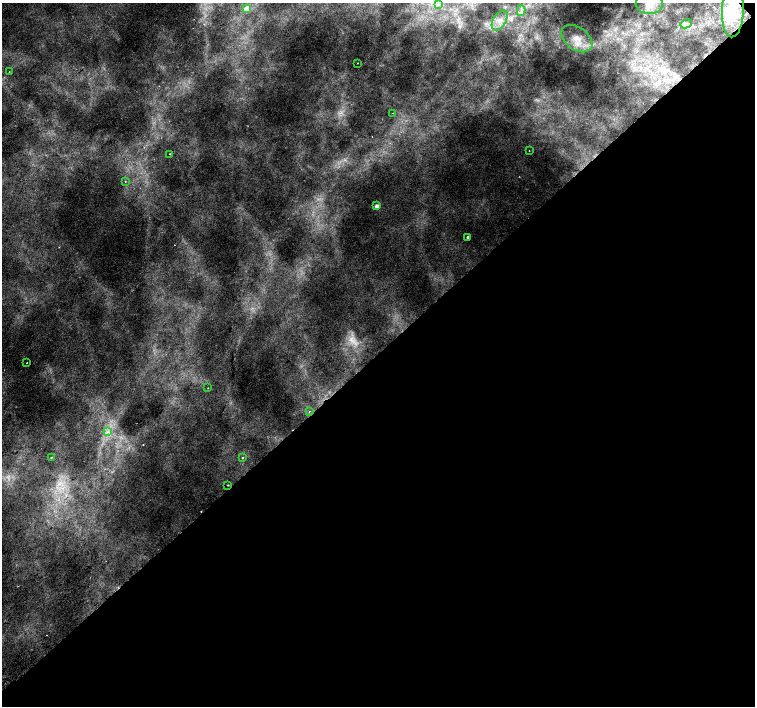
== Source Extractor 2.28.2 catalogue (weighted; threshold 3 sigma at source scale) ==
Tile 12 of 4 x 4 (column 4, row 3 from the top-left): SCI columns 4561-6066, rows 1606-3013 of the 6117 x 6089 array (HDU 1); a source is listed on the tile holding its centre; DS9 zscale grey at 2 x 2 block average (1 PNG px = mean of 2 x 2 image px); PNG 757 x 708 px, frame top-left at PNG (2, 3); each listed source drawn as its Kron ellipse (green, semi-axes under 4 px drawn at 4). Shown black and unused: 50% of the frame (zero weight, under 2 of 3 exposures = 3% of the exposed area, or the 3 px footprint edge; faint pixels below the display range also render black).
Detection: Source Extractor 2.28.2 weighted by HDU 2 'WHT'; one run over the whole footprint, this tile lists its part. Background 0.00604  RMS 0.0037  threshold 0.0168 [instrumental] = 3 sigma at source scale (4.5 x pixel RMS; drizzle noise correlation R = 1.50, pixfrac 1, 0.0396/0.0396 arcsec/px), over >= 5 px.
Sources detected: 27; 2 too faint to see at this stretch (2 x 2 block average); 2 cosmic-ray / hot-pixel residue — neither listed nor drawn; the other 23 listed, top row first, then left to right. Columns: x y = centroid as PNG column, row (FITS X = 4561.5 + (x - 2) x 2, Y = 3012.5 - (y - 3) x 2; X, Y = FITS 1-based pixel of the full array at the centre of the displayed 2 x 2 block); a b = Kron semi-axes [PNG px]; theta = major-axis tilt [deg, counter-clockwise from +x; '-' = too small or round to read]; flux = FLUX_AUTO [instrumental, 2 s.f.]
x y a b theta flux
439 4 4 2 - 1.2
649 4 14 10 -3 14
246 9 3 3 - 19
521 11 5 2 - 1.7
733 11 26 11 88 26
500 20 11 6 57 7.7
686 24 6 3 22 2.2
577 39 17 11 -36 16
358 63 2 2 - 0.63
9 72 2 2 - 0.27
393 113 2 2 - 1.3
529 151 2 2 - 0.42
170 154 2 2 - 0.51
125 182 2 2 - 0.9
377 206 2 2 - 8
468 237 2 2 - 3.5
27 363 2 2 - 0.52
208 388 2 2 - 0.38
309 412 2 2 - 0.7
107 432 4 3 - 1.9
51 457 2 2 - 0.87
243 457 2 2 - 2.3
228 485 2 2 - 0.56
Isophote crosses this tile's border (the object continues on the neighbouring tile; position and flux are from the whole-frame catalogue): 1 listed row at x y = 649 4
Diffuse or blended objects may show on this block-average render without a row.